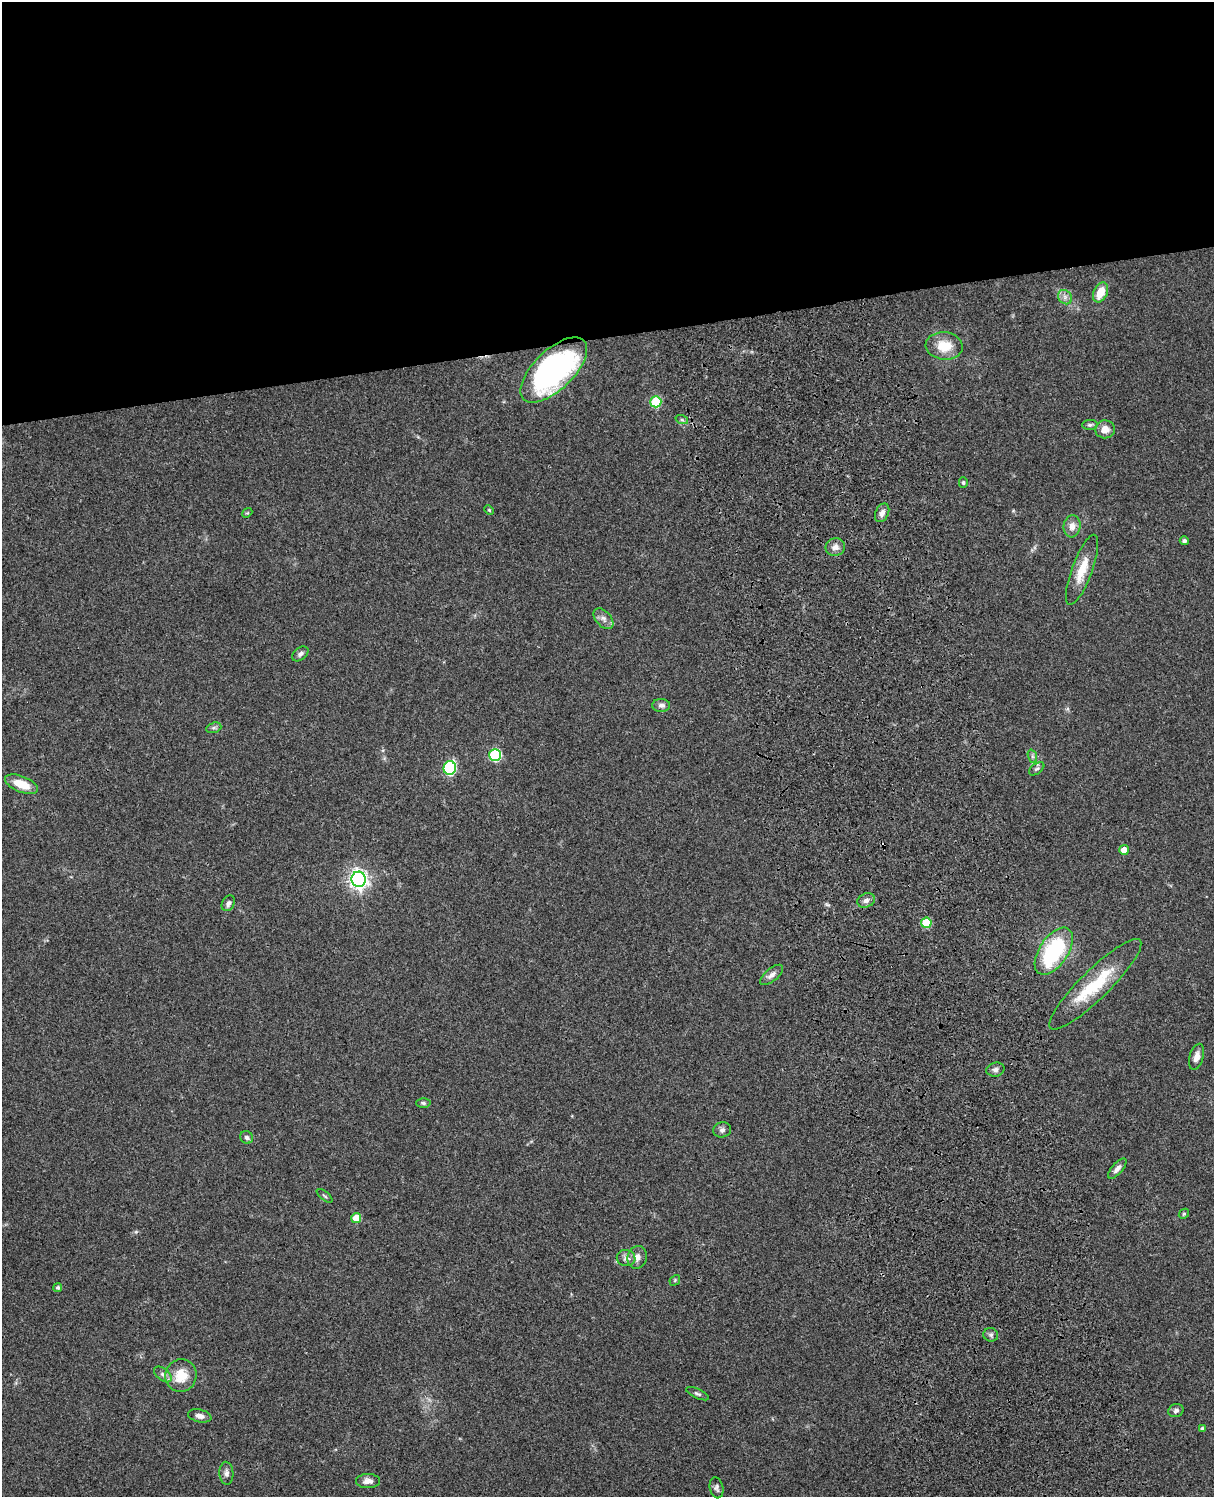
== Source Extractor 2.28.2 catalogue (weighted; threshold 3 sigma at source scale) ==
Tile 2 of 4 x 3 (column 2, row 1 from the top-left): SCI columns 1333-2544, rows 3269-4763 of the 5087 x 4928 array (HDU 1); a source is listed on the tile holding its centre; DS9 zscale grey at full resolution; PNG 1216 x 1499 px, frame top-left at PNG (2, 2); each listed source drawn as its Kron ellipse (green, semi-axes under 4 px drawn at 4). Shown black and unused: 23% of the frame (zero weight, under 3 of 4 exposures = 6% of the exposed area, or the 3 px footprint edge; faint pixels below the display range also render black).
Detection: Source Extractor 2.28.2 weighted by HDU 2 'WHT'; one run over the whole footprint, this tile lists its part. Background 0.0981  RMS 0.0063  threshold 0.0282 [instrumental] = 3 sigma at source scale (4.5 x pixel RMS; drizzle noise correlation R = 1.50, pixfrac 1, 0.05/0.05 arcsec/px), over >= 5 px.
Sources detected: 58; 1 inside a brighter object's white glare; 1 cosmic-ray / hot-pixel residue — neither listed nor drawn; the other 56 listed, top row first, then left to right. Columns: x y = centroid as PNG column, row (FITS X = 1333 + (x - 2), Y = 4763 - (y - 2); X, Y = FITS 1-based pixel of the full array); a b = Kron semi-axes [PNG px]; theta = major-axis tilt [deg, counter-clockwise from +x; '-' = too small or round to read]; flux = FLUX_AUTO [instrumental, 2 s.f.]
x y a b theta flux
1100 292 10 7 66 11
1065 297 8 6 -47 2.3
944 346 19 13 -5 13
554 370 42 20 44 140
656 402 5 5 - 32
682 420 6 4 -18 1.1
1090 425 8 5 0 1.4
1105 429 10 9 - 5.6
963 483 5 4 - 0.96
489 510 5 3 - 0.61
247 513 5 4 - 0.73
882 513 10 6 65 3
1072 526 11 8 84 4.6
1184 541 4 4 - 1.7
835 547 10 8 11 3.6
1082 570 37 10 70 13
603 619 12 7 -48 3.2
300 654 9 6 39 1.9
661 705 9 6 -1 2.4
214 728 8 5 19 1.4
495 755 6 6 - 59
1032 756 7 4 -71 1.2
450 768 7 6 - 68
1037 769 9 5 36 1.4
21 784 17 8 -22 11
1124 850 5 4 - 7.1
358 879 7 7 - 290
866 900 9 7 23 2.4
228 903 8 6 61 2
926 923 5 5 - 23
1054 951 27 14 56 57
772 975 14 6 39 3.2
1095 984 63 14 44 32
1197 1057 13 7 73 4.1
995 1070 9 7 12 2.2
423 1103 7 5 -2 1.2
722 1130 9 7 15 2
247 1137 7 6 - 1.8
1117 1169 12 5 49 2.6
324 1196 9 3 -40 0.93
1184 1214 5 4 - 0.82
356 1218 5 5 - 10
637 1257 11 9 75 3.8
626 1258 9 8 - 3.1
675 1280 6 4 48 0.74
58 1287 4 4 - 1.2
991 1335 7 6 - 1.5
163 1374 10 6 -37 2.2
181 1376 16 15 - 13
697 1394 12 4 -24 1.5
1176 1411 8 6 19 1.8
200 1416 12 6 -12 3
1202 1429 4 3 - 1.3
226 1473 11 7 -87 2.4
368 1481 12 7 0 3.7
716 1488 10 6 -77 1.9